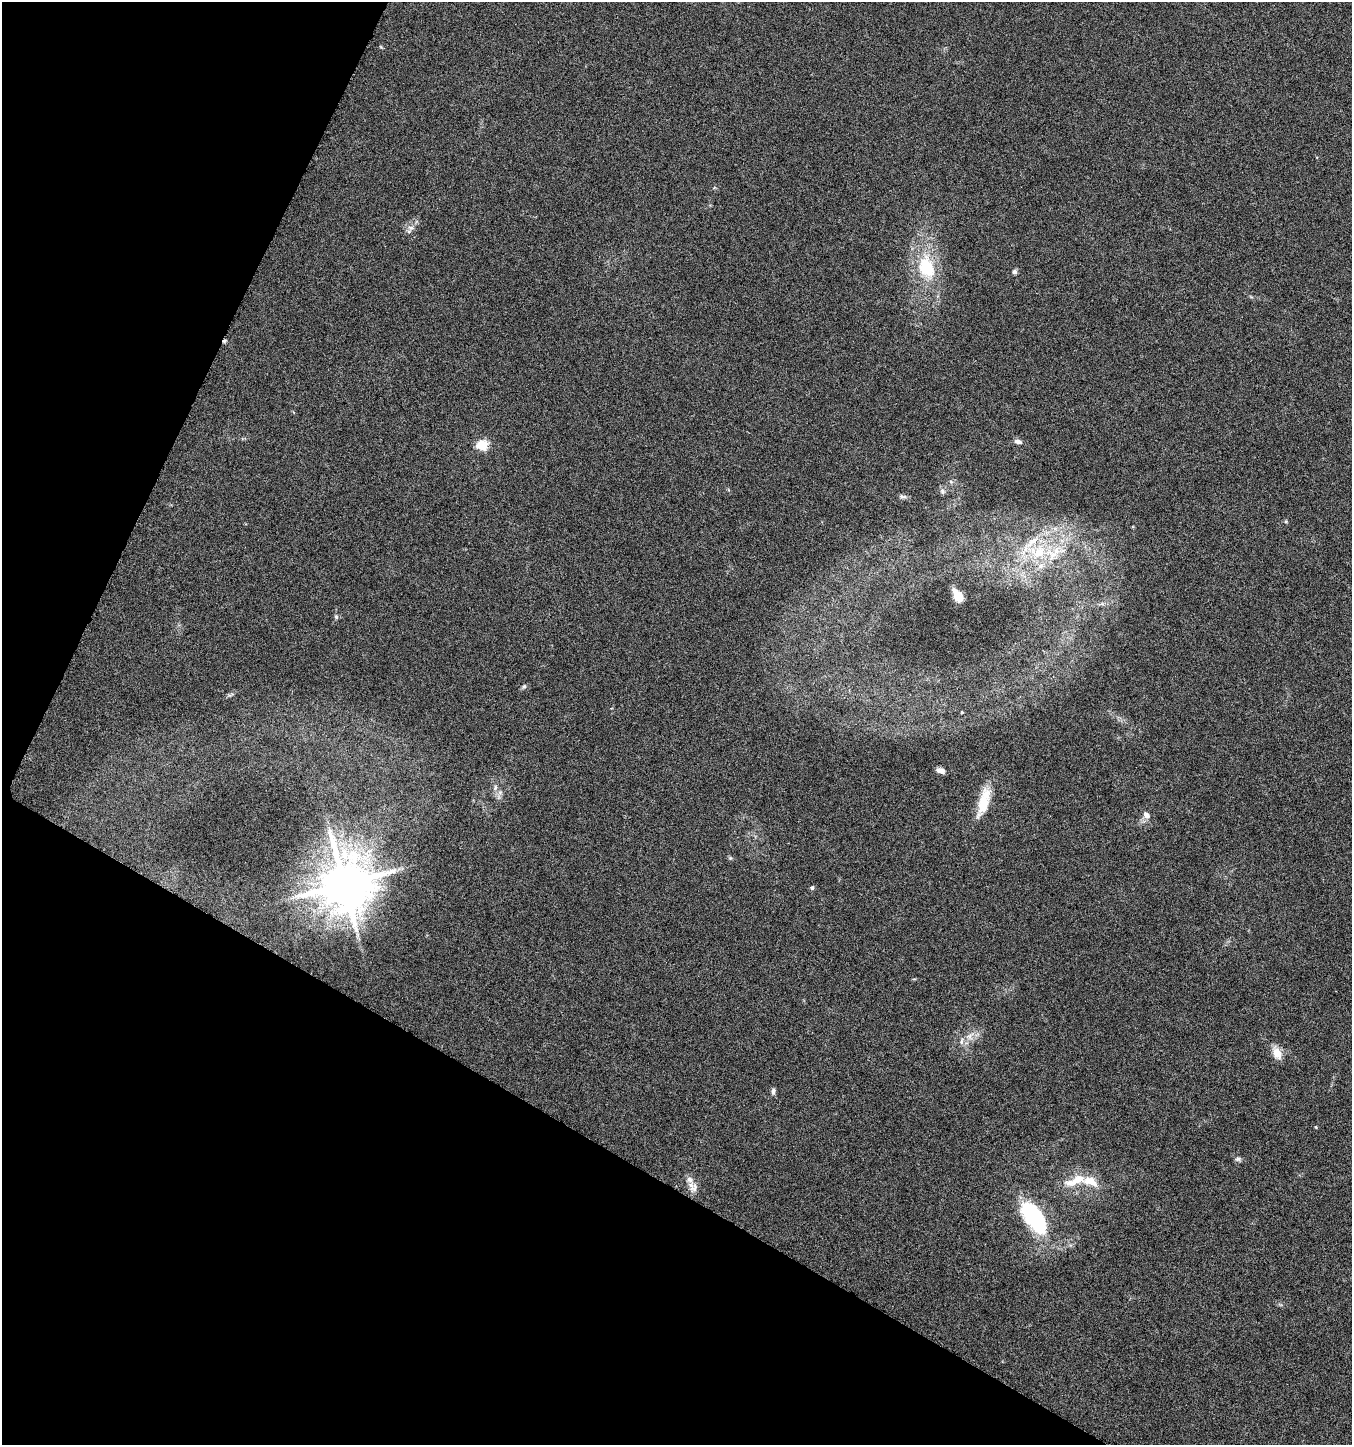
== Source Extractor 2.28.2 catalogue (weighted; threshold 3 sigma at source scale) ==
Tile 9 of 4 x 4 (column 1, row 3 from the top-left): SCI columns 273-1622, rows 1446-2888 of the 5880 x 5785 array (HDU 1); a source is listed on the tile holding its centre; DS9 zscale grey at full resolution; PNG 1354 x 1447 px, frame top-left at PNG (2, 2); no overlay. Shown black and unused: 26% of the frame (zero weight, under 3 of 6 exposures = <1% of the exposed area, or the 3 px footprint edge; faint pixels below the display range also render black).
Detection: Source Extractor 2.28.2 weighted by HDU 2 'WHT'; one run over the whole footprint, this tile lists its part. Background 0.0191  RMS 0.0035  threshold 0.0144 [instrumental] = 3 sigma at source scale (4.09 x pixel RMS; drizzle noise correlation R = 1.36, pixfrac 0.8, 0.0396/0.0396 arcsec/px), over >= 5 px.
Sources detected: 35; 1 inside a brighter object's white glare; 1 cosmic-ray / hot-pixel residue — not listed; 4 inside a brighter listed object's ellipse — not listed separately; the other 29 listed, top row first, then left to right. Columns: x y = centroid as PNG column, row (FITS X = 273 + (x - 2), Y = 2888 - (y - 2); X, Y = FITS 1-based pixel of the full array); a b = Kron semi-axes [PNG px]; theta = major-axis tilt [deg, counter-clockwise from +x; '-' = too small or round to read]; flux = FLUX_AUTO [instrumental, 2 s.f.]
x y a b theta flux
411 228 9 7 -1 1.4
926 267 33 21 -74 18
1014 272 6 5 - 0.98
1018 442 10 6 -12 1.2
482 445 6 5 - 22
951 482 6 3 -20 0.46
942 491 9 7 -68 0.94
902 496 13 5 -4 0.84
1286 521 5 4 - 0.36
1053 554 48 21 22 23
958 596 10 6 -62 6.9
336 617 7 5 -69 0.57
524 686 7 5 53 0.57
230 695 10 4 18 0.69
962 712 4 4 - 0.33
941 770 8 5 -15 2.1
495 787 9 5 65 0.96
983 802 40 12 73 8.9
1146 815 10 8 -48 1.7
730 858 6 5 - 0.46
344 884 15 15 - 1600
812 888 5 5 - 0.7
970 1036 13 8 56 2.8
1277 1053 17 11 -63 3.5
773 1091 8 5 85 0.95
1238 1159 10 6 1 0.82
1075 1181 35 12 20 7.3
694 1188 14 9 59 2.3
1033 1216 33 19 -48 30
Unlisted compact peaks at least as high as the median listed source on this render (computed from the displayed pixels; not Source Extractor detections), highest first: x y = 381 47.